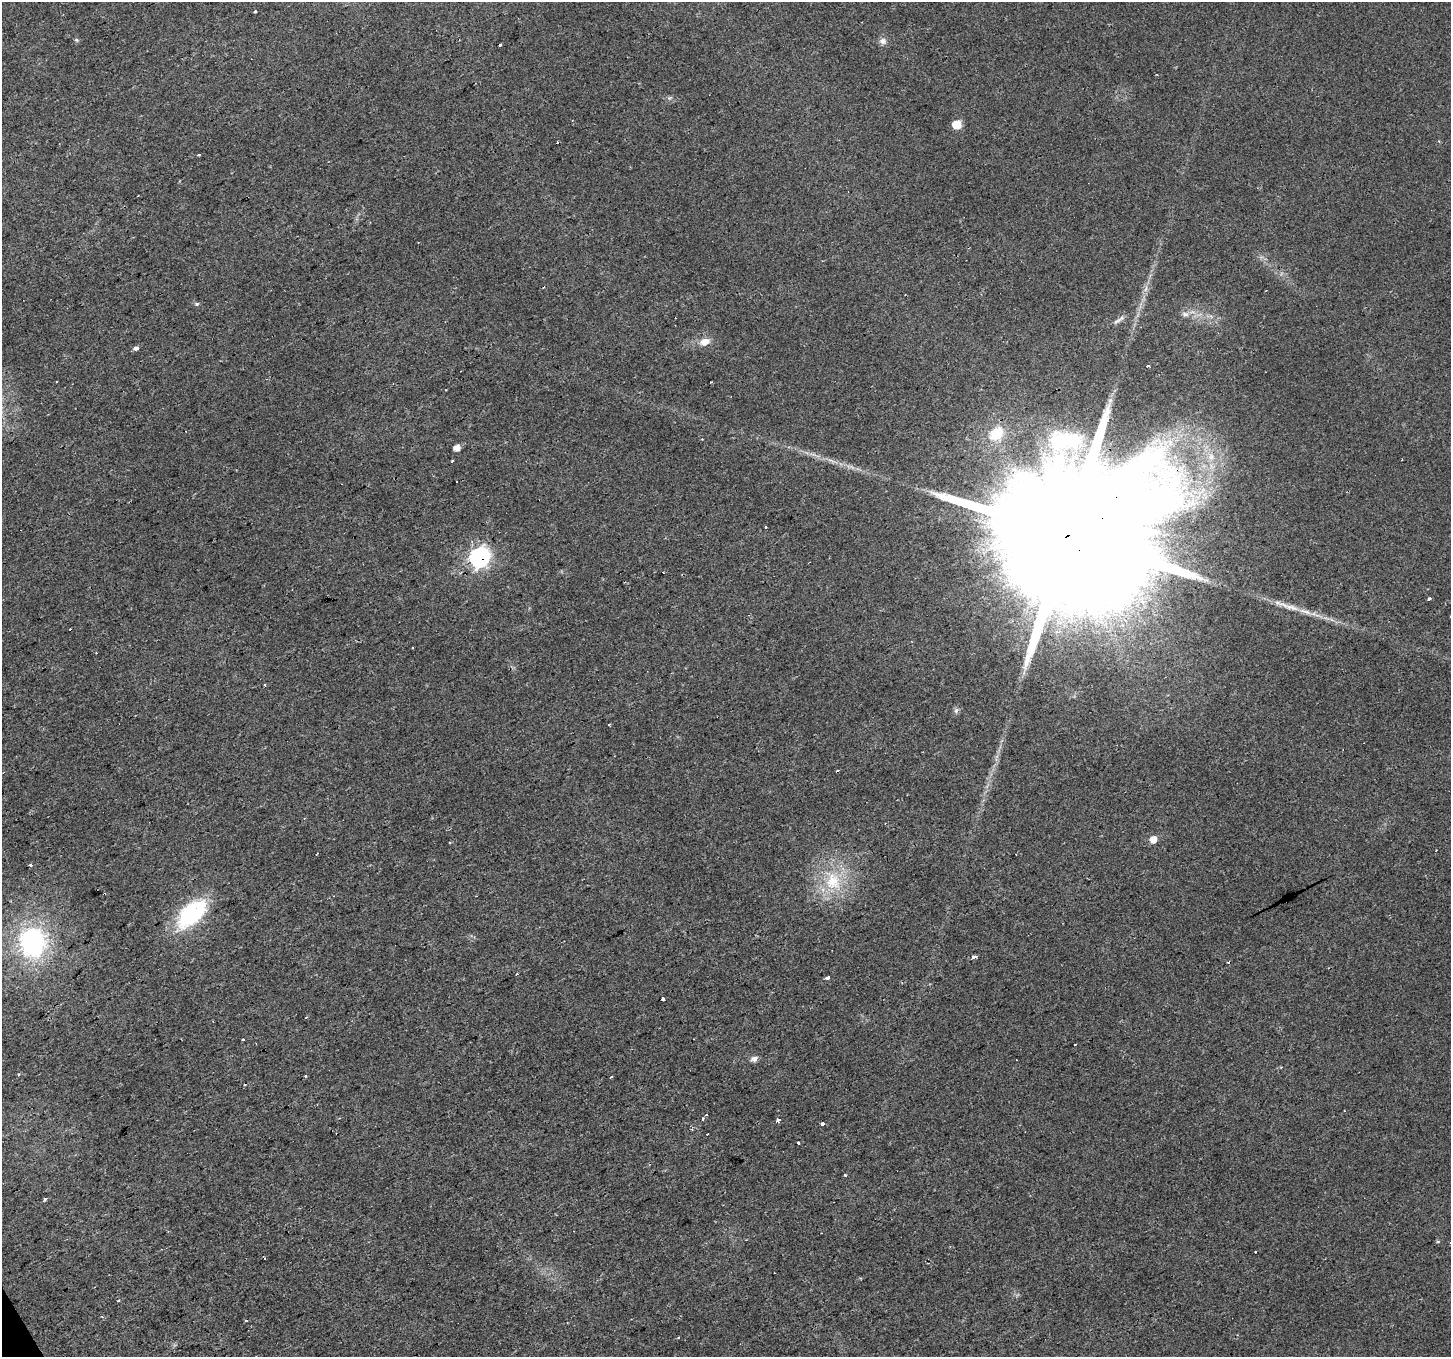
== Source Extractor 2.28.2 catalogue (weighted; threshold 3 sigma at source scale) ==
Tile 7 of 4 x 4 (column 3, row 2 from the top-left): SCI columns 2898-4346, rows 2816-4170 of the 5796 x 5687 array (HDU 1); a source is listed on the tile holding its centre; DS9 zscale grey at full resolution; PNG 1453 x 1359 px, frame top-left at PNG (2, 2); no overlay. Shown black and unused: <1% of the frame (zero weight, under 2 of 3 exposures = <1% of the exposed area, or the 3 px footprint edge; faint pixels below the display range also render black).
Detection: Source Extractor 2.28.2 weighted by HDU 2 'WHT'; one run over the whole footprint, this tile lists its part. Background 0.0148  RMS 0.006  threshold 0.0271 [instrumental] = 3 sigma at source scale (4.5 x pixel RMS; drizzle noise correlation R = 1.50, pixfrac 1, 0.0396/0.0396 arcsec/px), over >= 5 px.
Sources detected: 69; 21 cosmic-ray / hot-pixel residue — not listed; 1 inside a brighter listed object's ellipse — not listed separately; the other 47 listed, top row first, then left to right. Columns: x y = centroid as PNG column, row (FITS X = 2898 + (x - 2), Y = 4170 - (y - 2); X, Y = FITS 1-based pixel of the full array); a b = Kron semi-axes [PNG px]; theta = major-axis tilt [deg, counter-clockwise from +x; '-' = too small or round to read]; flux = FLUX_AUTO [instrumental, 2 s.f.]
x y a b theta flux
76 40 6 5 - 0.94
883 41 10 8 28 2.6
957 125 6 6 - 17
199 155 4 3 - 3.1
1146 289 10 4 76 2.2
197 304 6 5 - 0.97
1186 314 9 6 13 2.4
1118 320 17 5 37 2.5
704 342 13 8 21 5.4
136 349 4 3 - 7.2
1147 366 3 3 - 15
56 382 3 2 - 0.7
711 382 3 2 - 0.64
996 434 20 16 43 19
457 448 6 5 - 5
813 454 7 4 -18 1.6
1068 536 67 31 27 56000
479 557 8 8 - 280
663 572 2 2 - 0.43
1429 599 4 3 - 3.5
1291 607 24 6 -18 6.6
956 710 7 5 47 1.5
609 725 3 3 - 1.4
1153 839 6 6 - 6.8
1436 850 2 2 - 0.55
30 865 3 3 - 1.8
833 881 28 22 -82 28
192 913 23 13 42 87
32 942 31 28 -83 89
974 957 4 3 - 25
1228 962 3 3 - 2.2
827 977 3 3 - 16
663 999 3 3 - 5.1
243 1040 3 3 - 1.6
754 1059 7 6 - 3.1
306 1076 3 3 - 1.8
612 1077 3 2 - 1.2
706 1115 3 3 - 2.2
703 1119 3 3 - 1.4
778 1120 4 3 - 4.2
823 1124 4 3 - 28
798 1142 3 3 - 1.9
845 1175 3 3 - 1.7
45 1199 3 3 - 3.8
118 1301 3 3 - 1.9
102 1317 4 3 - 0.68
679 1337 3 2 - 0.87
Overlapping masked pixels (flux is a lower limit): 2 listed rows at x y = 1068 536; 479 557